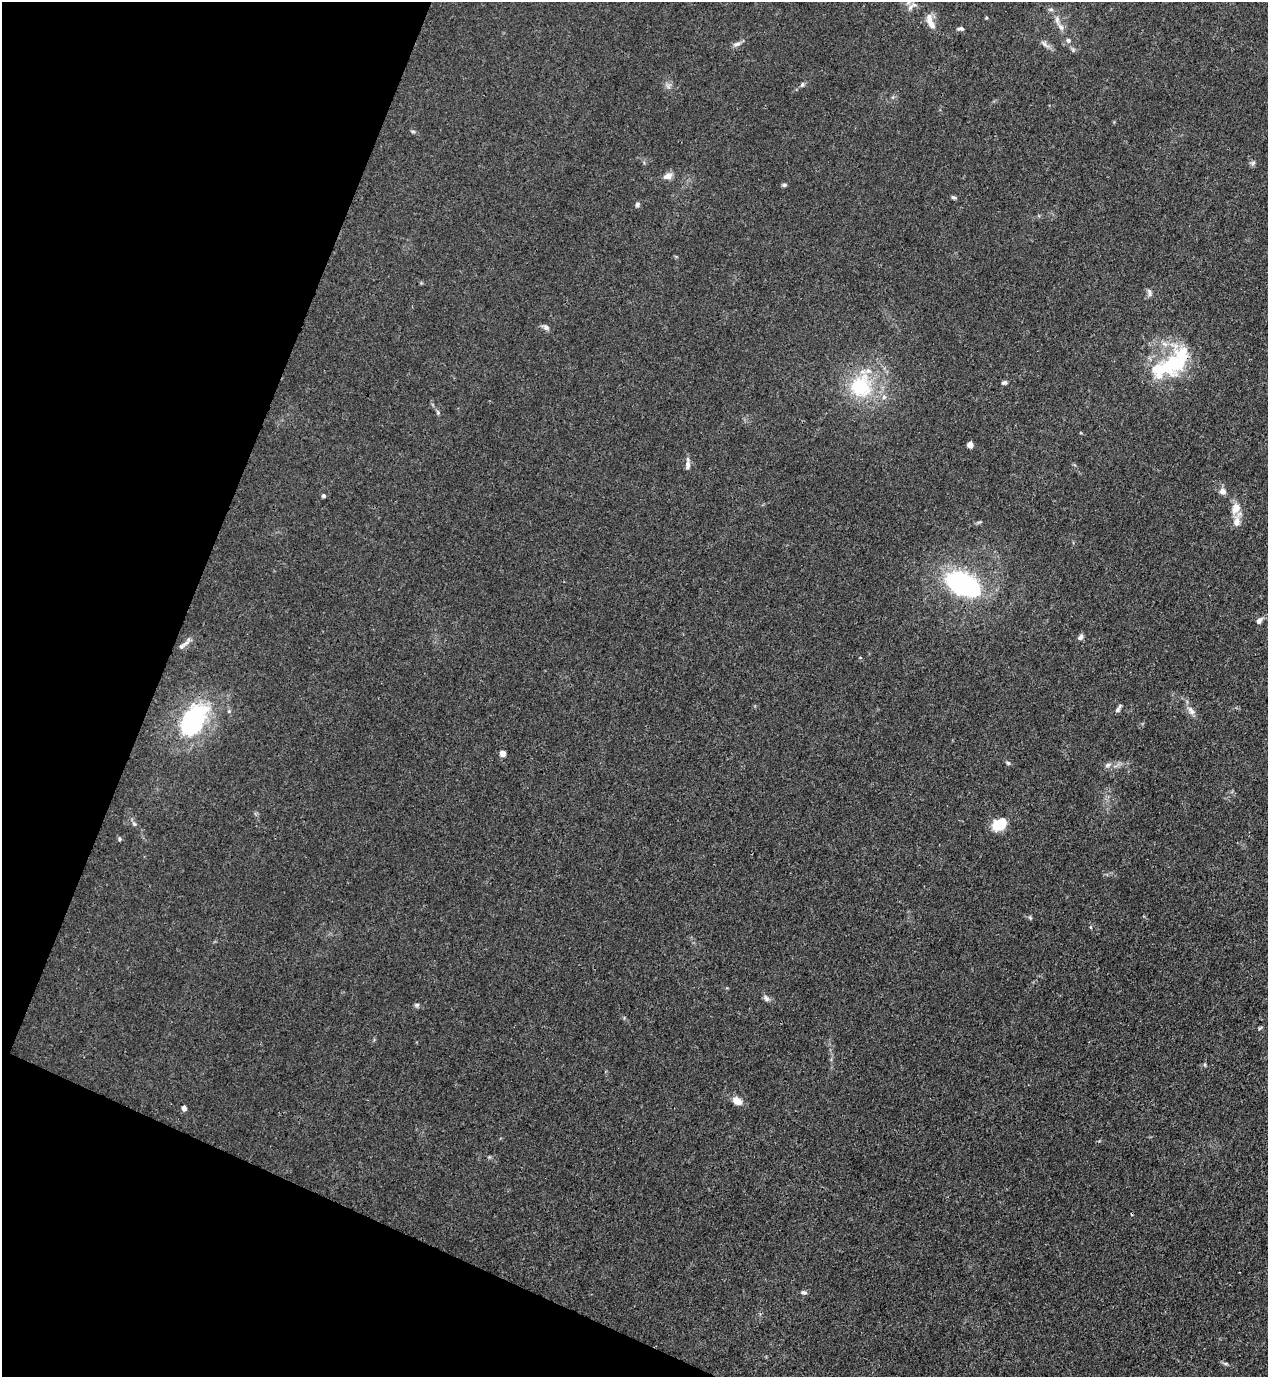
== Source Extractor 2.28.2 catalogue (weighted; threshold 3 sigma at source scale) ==
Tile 9 of 4 x 4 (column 1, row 3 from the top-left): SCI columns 223-1488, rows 1417-2791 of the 5645 x 5583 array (HDU 1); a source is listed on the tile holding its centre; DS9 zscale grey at full resolution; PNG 1270 x 1379 px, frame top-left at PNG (2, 2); no overlay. Shown black and unused: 20% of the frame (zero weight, under 3 of 4 exposures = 7% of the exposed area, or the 3 px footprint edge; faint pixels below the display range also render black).
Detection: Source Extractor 2.28.2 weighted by HDU 2 'WHT'; one run over the whole footprint, this tile lists its part. Background 0.0182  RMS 0.0026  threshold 0.0115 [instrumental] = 3 sigma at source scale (4.5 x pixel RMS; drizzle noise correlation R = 1.50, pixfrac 1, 0.05/0.05 arcsec/px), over >= 5 px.
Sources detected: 60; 2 inside a brighter object's white glare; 1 cosmic-ray / hot-pixel residue — not listed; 5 inside a brighter listed object's ellipse — not listed separately; the other 52 listed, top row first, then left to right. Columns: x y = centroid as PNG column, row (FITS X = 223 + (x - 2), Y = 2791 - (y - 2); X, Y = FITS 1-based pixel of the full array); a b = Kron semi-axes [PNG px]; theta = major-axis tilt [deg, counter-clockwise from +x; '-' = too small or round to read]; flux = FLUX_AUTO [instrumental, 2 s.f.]
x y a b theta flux
910 7 11 6 55 1.4
1051 10 8 4 8 0.51
986 18 4 3 - 0.29
929 19 15 9 -89 2.2
1057 20 13 6 -81 1.3
960 29 9 5 1 0.66
1068 40 7 6 - 0.74
737 44 13 5 15 1
1045 44 18 6 -37 1.2
1073 50 8 6 -57 0.55
802 85 7 5 73 0.5
668 86 8 6 -47 0.83
413 131 6 4 -1 0.37
1253 163 7 5 23 0.6
667 176 12 8 22 1.7
784 185 5 4 - 0.52
953 197 7 4 -17 0.43
637 205 7 5 68 0.62
1149 292 11 6 -79 0.83
546 327 10 6 -32 0.96
1173 365 55 27 42 22
1004 383 6 5 - 0.61
860 386 32 27 74 19
438 413 7 5 -89 0.46
970 445 4 4 - 3.6
688 465 13 6 88 1.3
1223 491 10 8 -40 1.3
324 496 4 4 - 0.5
1236 508 13 10 63 3.2
1237 521 18 9 89 2.2
963 585 42 29 -30 33
1259 620 8 6 52 1
1080 637 8 6 49 0.78
186 643 19 6 45 1.5
1118 710 9 6 53 0.67
1191 711 14 7 -56 1.5
192 720 36 26 67 33
503 753 6 6 - 1.5
1008 763 6 5 - 0.48
1108 765 9 6 21 0.86
134 824 8 5 -54 0.58
999 825 18 13 31 5.2
120 839 6 5 - 0.45
1030 917 6 5 - 0.37
766 998 10 6 -58 0.87
417 1005 7 5 1 0.53
1260 1028 7 4 44 0.34
1205 1065 5 3 - 0.32
737 1101 11 8 -35 2.6
184 1108 4 4 - 1.9
804 1292 8 5 -13 0.64
1225 1363 6 4 -18 0.44
Overlapping masked pixels (flux is a lower limit): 1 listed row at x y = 1173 365
Isophote crosses this tile's border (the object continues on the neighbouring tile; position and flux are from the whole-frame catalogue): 1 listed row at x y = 910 7